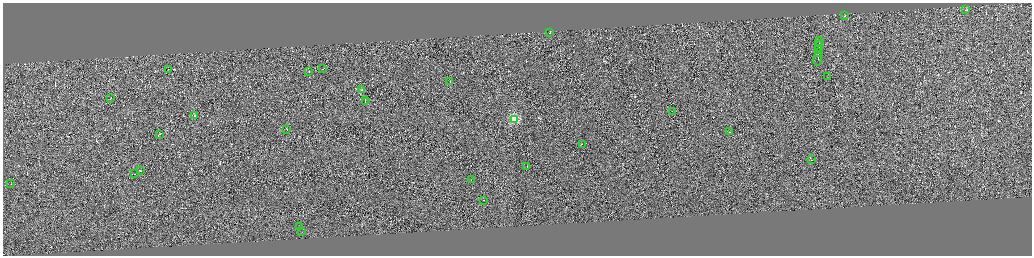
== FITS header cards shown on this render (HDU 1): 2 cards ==
NAXIS1  =                 4117
NAXIS2  =                 1013

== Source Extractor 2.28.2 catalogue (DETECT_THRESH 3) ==
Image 4117 x 1013 px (HDU 1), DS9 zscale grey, zoomed out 1/4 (1 PNG px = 4 x 4 image px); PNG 1034 x 258 px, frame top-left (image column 2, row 1010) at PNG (3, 3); each listed source drawn as its Kron ellipse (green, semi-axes under 4 px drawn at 4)
Background 0.0856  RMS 2.9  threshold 8.77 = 3 sigma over >= 5 px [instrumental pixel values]
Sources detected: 740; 707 cannot appear on this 1/4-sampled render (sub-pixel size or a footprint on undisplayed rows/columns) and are neither listed nor drawn; the other 33 listed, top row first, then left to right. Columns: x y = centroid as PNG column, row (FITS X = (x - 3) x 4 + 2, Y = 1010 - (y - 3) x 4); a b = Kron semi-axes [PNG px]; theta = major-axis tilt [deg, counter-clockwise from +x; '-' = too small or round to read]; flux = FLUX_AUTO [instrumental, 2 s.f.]
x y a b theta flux
966 10 2 1 - 1.6e+04
845 16 3 1 - 1.1e+04
550 32 2 1 - 2.6e+04
820 41 4 1 - 2.1e+04
819 46 6 1 86 2.5e+04
819 49 2 1 - 1.7e+04
819 52 3 1 - 1.4e+04
818 58 7 1 84 2.5e+04
169 69 2 1 - 1.2e+04
323 69 2 1 - 7.6e+03
309 71 2 1 - 8.7e+03
828 77 3 1 - 1.2e+04
450 81 2 1 - 4.3e+03
361 90 2 1 - 7.3e+03
111 98 2 1 - 2.3e+04
365 100 2 1 - 1.2e+04
365 102 2 1 - 1.2e+04
672 111 2 1 - 7.8e+03
195 115 2 1 - 6.5e+03
515 119 2 2 - 1.1e+05
287 129 2 1 - 7.2e+03
730 132 3 1 - 2.2e+04
160 134 3 1 - 2.0e+04
582 144 2 1 - 5.6e+03
812 160 2 1 - 1.1e+04
527 166 2 1 - 5.1e+03
141 171 2 1 - 8.4e+03
135 174 2 1 - 6.7e+03
472 180 2 1 - 7.5e+03
11 183 2 1 - 3.9e+03
484 200 2 1 - 1.7e+05
300 227 2 1 - 1.1e+04
302 232 2 1 - 2.3e+06
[707 sub-pixel or undisplayed-footprint detections neither listed nor drawn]